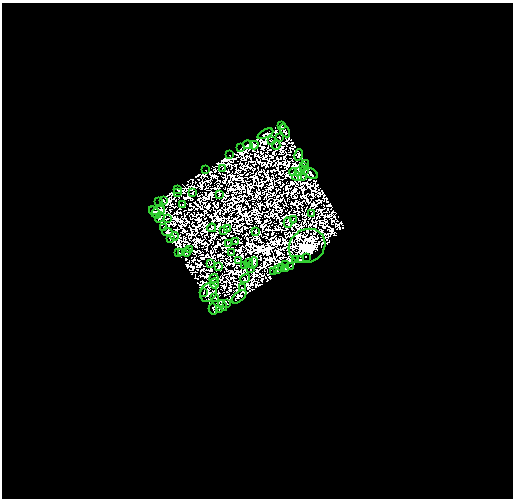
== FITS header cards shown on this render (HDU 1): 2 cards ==
NAXIS1  =                  511
NAXIS2  =                  496

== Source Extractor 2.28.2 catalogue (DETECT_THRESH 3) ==
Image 511 x 496 px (HDU 1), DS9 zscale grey, 1 PNG px = 1 image px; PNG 515 x 500 px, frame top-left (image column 1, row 496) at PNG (2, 3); each listed source drawn as its Kron ellipse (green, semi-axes under 4 px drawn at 4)
Background 0.398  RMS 1.4e-04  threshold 4.19e-04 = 3 sigma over >= 5 px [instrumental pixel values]
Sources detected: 201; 122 with non-positive FLUX_AUTO (blend fragments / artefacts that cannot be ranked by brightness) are neither listed nor drawn; the other 79 listed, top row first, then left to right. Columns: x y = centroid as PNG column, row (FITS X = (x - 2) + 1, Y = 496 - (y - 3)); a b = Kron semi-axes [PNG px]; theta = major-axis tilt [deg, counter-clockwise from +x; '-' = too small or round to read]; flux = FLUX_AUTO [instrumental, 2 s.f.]
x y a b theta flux
281 125 4 3 - 21
285 131 7 4 -61 15
265 134 8 4 26 20
279 138 2 2 - 14
272 141 3 2 - 10
248 145 5 3 - 46
254 145 4 3 - 6.9
276 145 5 2 - 25
241 148 2 2 - 3.7
229 155 2 2 - 9
299 155 6 3 79 57
306 164 2 2 - 4
303 167 3 2 - 9.8
222 169 3 2 - 1.6
206 170 2 2 - 12
305 170 3 2 - 16
298 171 2 2 - 13
293 172 4 2 - 9.4
311 173 7 5 -30 33
297 177 5 2 - 25
302 177 4 3 - 27
177 189 4 2 - 6.3
177 192 3 2 - 8.5
193 192 3 2 - 11
219 195 2 2 - 3.6
163 200 3 2 - 7.4
158 201 2 2 - 0.31
183 205 2 2 - 7.2
159 211 7 3 22 5.3
155 212 7 4 -43 9.4
312 213 3 2 - 4
160 218 5 2 - 2.8
167 219 4 2 - 10
294 219 4 2 - 9.6
288 223 5 3 - 0.85
164 227 4 2 - 26
212 228 4 3 - 5.6
228 229 3 2 - 7.2
223 230 4 3 - 4
255 231 3 2 - 4.1
167 232 5 4 - 30
175 236 4 2 - 9.9
170 238 4 3 - 30
235 242 2 2 - 5.2
229 243 4 2 - 6.6
307 246 19 16 31 1000
190 250 3 2 - 7.8
186 252 4 3 - 23
178 253 3 2 - 17
182 253 4 3 - 7.8
232 253 3 2 - 6.2
306 257 2 2 - 13
296 259 2 2 - 10
238 260 3 2 - 7
301 260 2 2 - 11
211 263 3 2 - 12
249 263 5 2 - 8.2
253 263 6 4 72 5.7
285 264 2 2 - 17
219 266 3 2 - 18
244 266 2 2 - 2.6
291 266 2 2 - 6.4
281 268 3 2 - 28
251 269 2 2 - 7.6
277 269 3 2 - 15
286 269 3 2 - 5.2
274 272 3 2 - 3.3
245 278 5 2 - 1.9
214 279 5 3 - 0.5
214 283 5 3 - 8.5
242 288 2 2 - 11
204 292 3 2 - 3.8
208 292 10 8 57 5.9
215 297 2 2 - 8.3
239 297 9 5 42 47
227 304 3 2 - 19
222 306 5 2 - 10
213 309 6 3 -78 3.4
220 309 4 3 - 29
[122 non-positive-flux detections neither listed nor drawn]